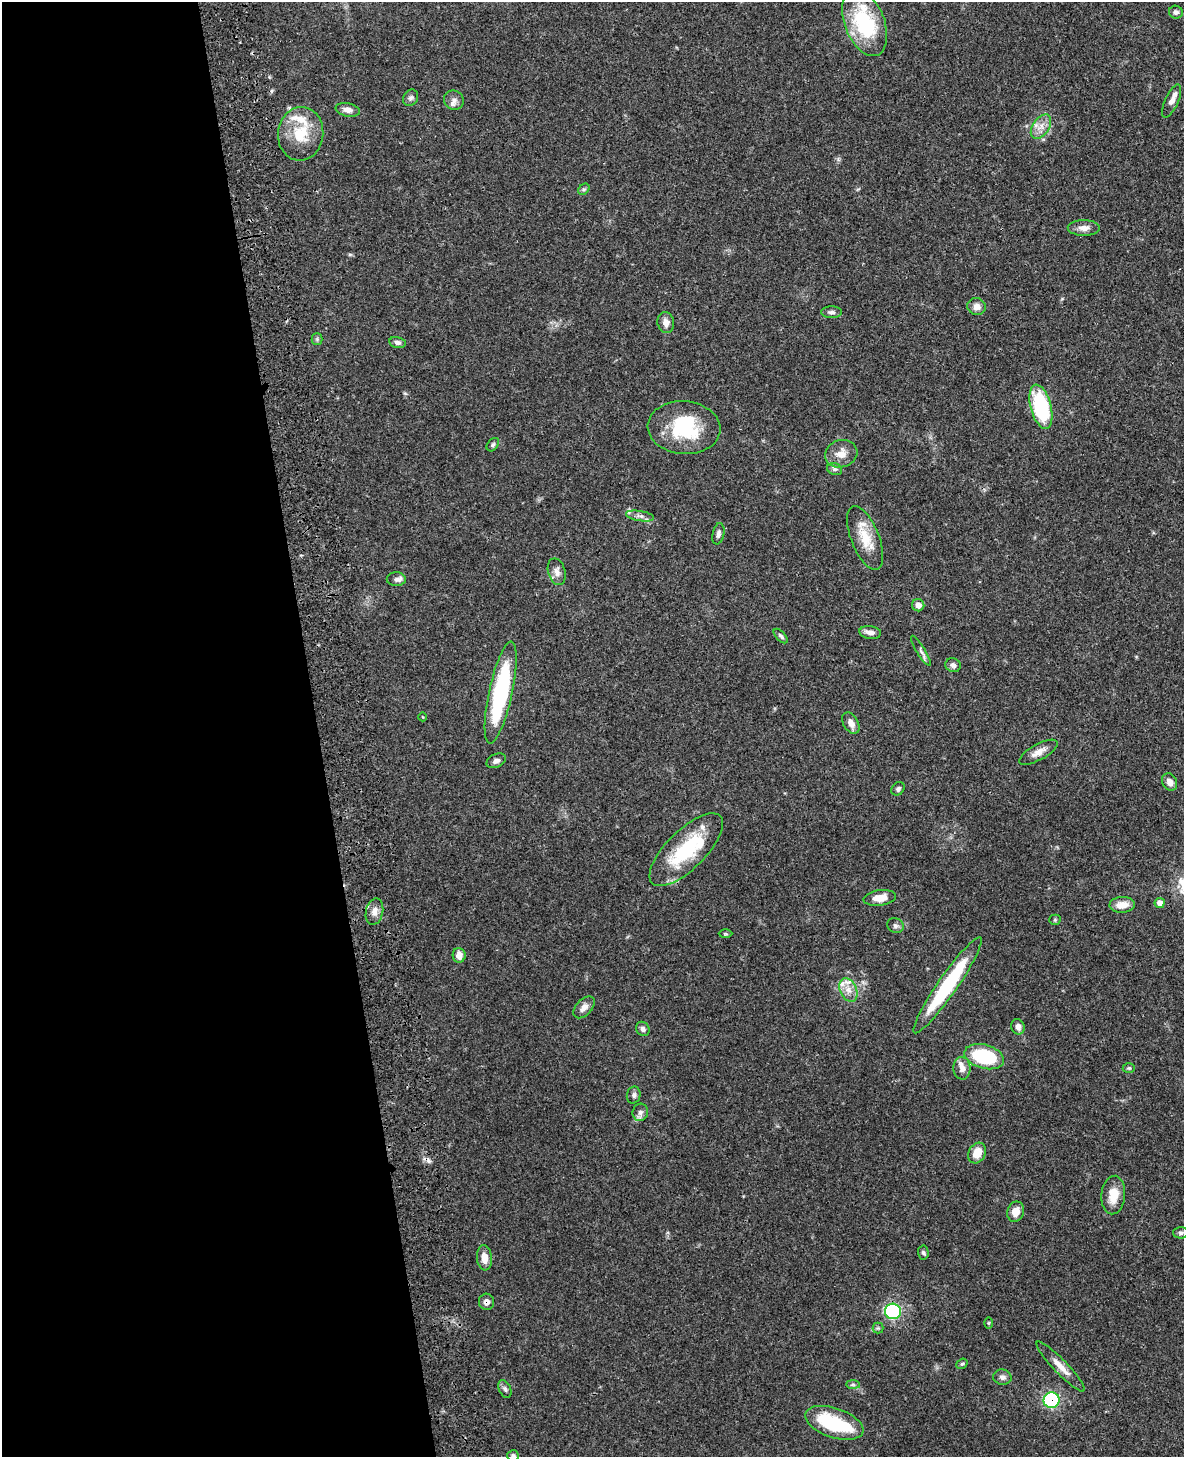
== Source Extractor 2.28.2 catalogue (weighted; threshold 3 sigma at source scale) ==
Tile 5 of 4 x 3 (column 1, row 2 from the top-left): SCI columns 117-1298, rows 1626-3080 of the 4964 x 4810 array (HDU 1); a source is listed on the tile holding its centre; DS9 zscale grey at full resolution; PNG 1186 x 1459 px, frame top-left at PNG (2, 2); each listed source drawn as its Kron ellipse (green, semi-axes under 4 px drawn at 4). Shown black and unused: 27% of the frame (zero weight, under 3 of 4 exposures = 6% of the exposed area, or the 3 px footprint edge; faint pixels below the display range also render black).
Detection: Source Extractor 2.28.2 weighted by HDU 2 'WHT'; one run over the whole footprint, this tile lists its part. Background 0.0587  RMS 0.0032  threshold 0.0143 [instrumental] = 3 sigma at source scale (4.5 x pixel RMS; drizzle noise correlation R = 1.50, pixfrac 1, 0.05/0.05 arcsec/px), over >= 5 px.
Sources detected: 83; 1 inside a brighter object's white glare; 3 cosmic-ray / hot-pixel residue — neither listed nor drawn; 5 inside a brighter listed object's ellipse — not listed separately; the other 74 listed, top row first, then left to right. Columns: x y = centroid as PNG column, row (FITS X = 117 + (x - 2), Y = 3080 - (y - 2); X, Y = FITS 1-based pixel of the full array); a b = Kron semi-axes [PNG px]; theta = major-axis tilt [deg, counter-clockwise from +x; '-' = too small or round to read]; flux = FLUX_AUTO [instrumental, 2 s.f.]
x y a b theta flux
1176 12 7 6 - 0.96
865 23 35 20 -68 25
411 98 9 7 59 0.91
454 100 10 9 - 1.7
1172 101 18 6 66 2.2
348 110 12 6 -11 1.8
1041 127 13 8 55 2.7
301 134 27 22 84 11
584 189 6 5 - 0.57
1084 228 16 8 0 2.3
976 307 9 8 - 1.9
831 312 10 6 -1 1.1
666 322 10 8 -77 2.2
317 339 5 5 - 0.52
397 342 8 5 -13 1
1041 407 23 10 -75 28
684 428 36 26 -4 19
493 445 7 5 50 0.62
841 454 16 13 17 3.9
835 469 7 6 - 0.77
640 516 14 5 -9 1.4
718 534 11 6 78 1.1
865 538 34 14 -68 7.6
557 572 14 8 -76 2
396 579 9 7 -1 1.1
918 605 6 6 - 1.8
870 632 11 6 -8 1.7
781 636 9 4 -45 0.7
921 651 17 4 -58 1.2
953 665 8 7 - 1.1
501 693 52 11 78 38
423 717 4 3 - 0.22
851 723 11 7 -60 2
1038 752 21 8 29 2.7
496 761 10 6 26 1.1
1169 782 9 7 -62 1.8
898 789 7 6 - 0.83
686 850 48 19 45 21
880 898 16 7 8 3.6
1160 903 5 5 - 1.9
1122 905 13 8 3 3.7
374 912 13 8 78 2
1055 920 5 5 - 0.44
895 926 8 7 - 0.98
725 934 7 3 1 0.41
459 955 7 6 - 2.1
948 985 58 9 55 28
848 990 12 8 -65 2.7
584 1007 13 8 47 2
1018 1027 8 6 -69 1.5
643 1029 7 6 - 1
984 1057 20 12 -16 23
962 1068 11 8 -86 2.1
1129 1068 6 5 - 0.54
634 1095 8 7 - 0.93
640 1112 8 8 - 1.3
977 1153 11 8 61 4.4
1113 1195 19 12 85 5
1016 1212 10 8 70 3.2
1181 1233 8 5 2 0.79
923 1252 7 5 -87 0.6
484 1258 12 7 -84 2.8
486 1302 8 7 - 1.8
893 1311 8 7 - 44
989 1323 5 3 - 0.33
878 1328 5 5 - 0.53
962 1364 6 5 - 0.49
1060 1366 34 7 -46 3.7
1002 1377 9 7 -10 1.3
853 1385 7 4 -1 0.61
505 1389 9 6 -66 0.86
1052 1400 8 8 - 37
834 1423 30 14 -19 19
513 1456 6 6 - 0.89
Overlapping masked pixels (flux is a lower limit): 2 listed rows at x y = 486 1302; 1052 1400
Isophote crosses this tile's border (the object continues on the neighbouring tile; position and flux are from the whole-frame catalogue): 1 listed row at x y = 513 1456